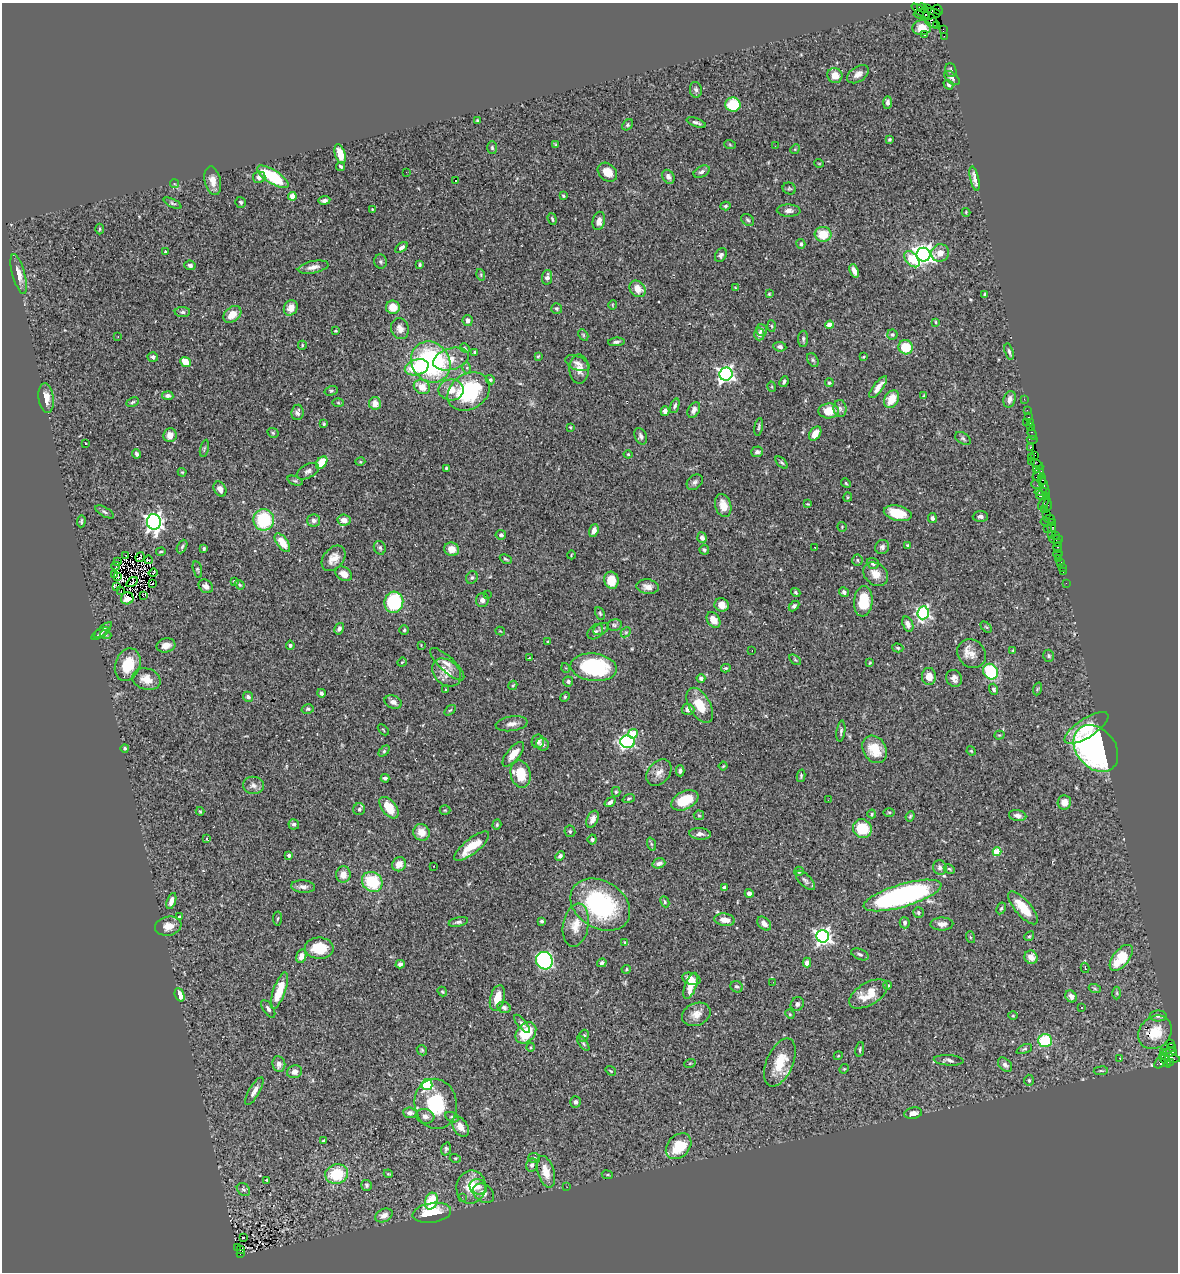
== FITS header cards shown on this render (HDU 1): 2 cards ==
NAXIS1  =                 1176
NAXIS2  =                 1270

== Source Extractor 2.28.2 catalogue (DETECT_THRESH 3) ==
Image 1176 x 1270 px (HDU 1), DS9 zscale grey, 1 PNG px = 1 image px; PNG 1180 x 1274 px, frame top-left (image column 1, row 1270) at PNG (2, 3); each listed source drawn as its Kron ellipse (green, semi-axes under 4 px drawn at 4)
Background 1.35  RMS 0.053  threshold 0.159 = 3 sigma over >= 5 px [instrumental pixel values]
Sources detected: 496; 3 with non-positive FLUX_AUTO (blend fragments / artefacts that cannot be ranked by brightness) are neither listed nor drawn; the other 493 listed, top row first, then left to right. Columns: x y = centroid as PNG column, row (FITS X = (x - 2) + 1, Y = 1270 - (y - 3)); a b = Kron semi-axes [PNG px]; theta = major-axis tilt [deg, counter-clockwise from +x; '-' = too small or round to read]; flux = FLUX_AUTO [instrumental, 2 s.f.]
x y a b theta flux
923 8 6 4 -18 95
927 8 4 2 - 46
938 10 5 3 - 21
920 11 10 3 -37 140
927 14 13 5 2 470
930 20 9 5 -49 410
937 25 2 2 - 17
922 28 9 7 5 27
943 29 3 2 - 19
924 34 3 2 - 6.3
944 36 2 2 - 12
951 70 7 5 -70 8.3
858 74 12 7 33 23
835 75 8 7 - 42
952 78 9 5 -39 9.8
948 85 5 3 - 5.7
696 90 8 6 -78 9.4
887 102 6 4 88 11
733 105 7 7 - 110
477 121 4 4 - 4.6
696 122 10 3 -20 9.1
627 125 6 4 41 6
889 140 4 3 - 6.3
556 145 4 4 - 4.2
730 145 6 3 -20 3.5
775 146 2 2 - 12
492 148 6 5 - 6.1
795 149 5 4 - 3.8
340 154 10 5 -73 53
819 163 5 3 - 2.6
341 166 4 3 - 5.6
406 172 2 2 - 1.6
607 172 11 8 -41 45
702 172 8 5 27 12
259 177 6 6 - 15
273 177 18 6 -32 200
668 177 7 5 -58 13
974 179 13 3 -78 16
455 180 3 3 - 15
213 181 14 8 -77 32
174 184 5 3 - 3.3
789 189 7 5 -22 6.5
292 196 4 4 - 47
563 196 3 3 - 4.7
324 200 6 3 8 9.5
241 202 5 5 - 6.8
173 203 9 4 -26 6.1
726 206 5 4 - 6.2
372 209 3 2 - 2.3
789 211 12 6 -2 16
966 212 4 4 - 3.4
552 219 6 3 -71 4.7
748 220 7 5 -35 6.9
599 221 9 6 78 24
100 229 5 3 - 4
823 234 8 7 - 72
801 244 5 4 - 8
401 248 7 4 38 12
165 252 3 3 - 3.5
940 253 9 8 - 30
721 255 7 5 58 9.1
923 255 7 7 - 2100
912 259 9 6 -49 93
381 262 7 6 - 7.3
190 265 5 5 - 8.5
420 265 4 3 - 5.2
313 267 15 6 11 25
854 271 7 4 -69 20
19 274 20 6 -75 31
481 275 6 3 -73 4.1
547 277 7 5 81 12
736 288 4 2 - 3.4
638 289 9 7 -47 40
769 294 3 3 - 3.8
985 294 3 3 - 5.5
612 305 5 3 - 2.9
393 307 7 6 - 55
291 308 8 6 60 28
557 309 5 5 - 6.1
182 312 7 5 0 8.4
232 314 10 7 40 40
468 320 5 5 - 13
936 322 4 3 - 4.1
829 325 4 4 - 55
772 326 5 3 - 4.3
400 329 11 8 -71 22
761 330 6 5 - 12
335 331 4 3 - 3.5
759 334 6 5 - 18
892 334 5 5 - 6.2
583 335 6 4 -61 5
118 337 3 2 - 4.3
803 339 8 5 90 7.5
616 342 8 4 5 9
302 345 4 4 - 3.7
780 347 6 5 - 9.7
906 347 7 7 - 96
465 348 5 4 - 4.3
475 352 3 3 - 7
1009 352 8 3 -74 7
538 356 4 3 - 4.6
153 357 5 5 - 9.7
864 357 3 2 - 3.5
451 359 18 10 16 54
813 360 7 5 -60 7.3
185 362 5 4 - 53
431 362 21 18 -53 560
577 363 13 7 -24 16
417 367 12 7 16 140
467 368 5 3 - 4.2
579 369 15 9 -89 32
726 374 7 6 - 1200
490 380 5 4 - 4.3
784 382 5 4 - 8.4
829 383 4 4 - 6
422 387 8 7 - 49
772 387 5 3 - 3.7
878 387 13 5 52 25
451 390 12 10 -1 45
331 391 7 4 18 5.2
469 392 22 17 32 300
168 396 6 4 -5 12
924 396 3 2 - 3.7
46 398 15 7 -83 40
892 399 9 7 58 58
1010 399 8 6 73 17
1024 399 2 2 - 8.9
133 402 6 4 27 5.7
338 403 5 4 - 3.7
375 403 6 6 - 31
675 406 8 4 71 8
840 408 8 6 -85 13
694 410 8 5 61 16
1027 410 2 2 - 14
665 411 5 4 - 13
829 411 10 7 1 63
297 412 8 6 84 12
1028 417 3 2 - 47
1026 422 3 2 - 17
1030 422 3 2 - 67
324 424 3 3 - 4.1
570 427 3 2 - 2.8
759 427 9 3 79 5.8
1031 427 3 3 - 59
273 433 6 4 -28 5.4
815 434 8 5 55 36
1032 434 6 3 -70 87
170 435 7 6 - 25
641 436 9 6 -67 13
963 438 8 5 -32 7.1
1032 439 6 2 0 58
86 443 3 2 - 3.4
1031 447 3 3 - 110
204 448 8 3 77 5
757 452 6 5 - 9.7
137 454 4 3 - 7.2
628 454 4 4 - 3.7
1035 455 2 2 - 22
1032 457 2 2 - 37
1031 461 3 2 - 3.1
360 462 5 3 - 3.4
322 463 7 5 52 74
782 463 7 3 -44 5.7
1037 464 6 3 -30 58
446 468 3 3 - 4.7
1036 470 4 3 - 170
308 471 12 7 27 13
182 472 4 4 - 3.6
1038 473 8 4 63 190
1037 477 5 4 - 150
1042 479 6 3 -86 160
295 481 8 4 -22 6
695 482 9 6 40 12
846 483 5 4 - 4.6
1037 485 6 4 -25 60
1044 487 12 4 -71 200
220 489 8 6 -60 18
1041 491 6 3 11 300
1042 496 6 4 -7 110
848 497 4 4 - 3.8
1044 502 8 3 57 140
808 504 4 2 - 3.4
723 505 12 8 -75 40
1048 505 6 3 88 130
1045 510 2 2 - 22
105 512 10 4 -30 8.1
898 513 14 7 -13 84
1047 514 2 2 - 9
980 517 7 5 2 9.3
932 518 5 4 - 9.6
1049 519 5 2 - 49
264 520 11 10 - 200
344 520 6 5 - 33
81 521 6 3 86 5.3
314 521 6 6 - 12
154 522 8 7 - 1500
1045 522 5 2 - 29
1052 522 3 2 - 30
842 527 5 5 - 3.6
1052 527 4 2 - 120
1047 528 3 2 - 45
594 531 7 4 71 20
1052 534 3 2 - 46
501 535 5 4 - 7.4
1055 536 4 3 - 50
702 538 5 4 - 17
1056 539 6 3 1 29
282 543 11 5 -54 56
1057 543 2 2 - 37
182 546 7 4 63 7
908 546 3 3 - 5
882 547 7 7 - 11
204 548 3 3 - 4.2
380 548 7 5 -66 7
815 548 3 2 - 5.9
1058 548 5 3 - 61
452 549 7 6 - 39
704 550 5 5 - 6.2
161 552 4 2 - 3.5
1058 554 4 2 - 19
125 555 3 2 - 110
571 555 4 2 - 2.6
140 557 5 2 - 3
334 558 14 10 50 35
1058 558 2 2 - 13
506 559 6 3 -25 5
148 560 4 2 - 6.1
857 560 5 5 - 5.5
118 561 3 2 - 7.8
873 563 6 5 - 10
1061 563 3 3 - 79
116 566 4 3 - 14
1062 567 2 2 - 13
197 569 8 4 -75 5.3
1063 572 2 2 - 24
153 573 4 2 - 4
344 574 9 6 -32 30
876 574 14 10 -40 40
115 575 2 2 - 2.2
118 577 3 2 - 2.3
472 577 6 5 - 7.1
611 580 9 7 -76 64
234 581 3 3 - 4.8
132 582 6 2 35 1
1066 583 2 2 - 7.9
152 584 3 2 - 8.1
240 585 5 4 - 4.2
117 586 3 2 - 4.9
206 586 8 6 -40 17
648 587 11 7 -7 24
121 590 3 2 - 39
796 592 5 4 - 5.3
844 592 5 4 - 9.2
487 594 2 2 - 3.6
143 596 3 2 - 320
127 598 6 6 - 6.9
482 600 7 6 - 14
863 601 15 9 84 110
394 602 10 9 - 250
722 605 7 6 - 26
794 606 6 4 45 7.8
600 613 7 4 -64 5.3
923 613 6 6 - 540
713 620 8 6 -56 40
908 624 8 5 -70 18
614 625 7 5 13 7.8
986 627 7 4 -43 4.7
339 629 6 4 59 12
601 629 8 5 28 9.5
103 630 11 4 40 10
404 630 5 5 - 5.1
500 631 5 3 - 2.6
595 632 9 6 41 11
626 632 6 4 44 6
100 634 10 4 32 7.3
106 635 5 3 - 3.6
548 642 3 3 - 3.3
166 645 9 7 14 26
290 645 5 4 - 5.5
421 645 2 2 - 1.9
898 648 6 4 -17 4.7
1013 650 4 2 - 3.5
752 651 2 2 - 2.2
972 654 15 13 -46 37
1049 656 6 5 - 6.3
529 658 3 2 - 2.5
795 660 6 3 -37 4.2
402 662 5 4 - 4.2
870 663 3 2 - 3.2
447 664 22 7 -43 29
128 665 17 12 70 99
594 667 23 14 -7 320
566 668 5 3 - 2.9
726 668 5 3 - 4.4
447 672 16 12 -42 49
991 672 8 7 - 210
929 676 8 7 - 34
701 678 4 3 - 12
954 678 9 7 -59 18
146 679 14 10 -16 44
568 681 5 5 - 7.4
513 685 5 3 - 3.8
994 689 5 4 - 7.2
1037 689 6 4 71 5.5
446 690 3 2 - 3.2
321 693 4 3 - 8.4
248 697 5 4 - 9.8
565 697 5 4 - 4.4
393 702 9 6 -20 17
700 705 19 10 -60 77
308 709 6 4 14 5.5
688 709 6 5 - 23
450 710 6 3 36 4.4
512 724 16 7 8 22
1086 728 25 9 33 94
383 730 6 2 -46 2.9
841 731 10 4 83 7.8
633 734 5 4 - 75
999 735 5 4 - 4.7
538 741 7 6 - 15
628 742 7 6 - 530
542 744 6 6 - 11
125 748 4 4 - 4.7
1096 748 26 19 -50 1100
875 749 14 11 -58 82
384 751 6 4 46 5.2
971 751 5 4 - 4.2
513 754 15 6 51 44
723 766 4 3 - 3
680 771 5 3 - 7.7
659 772 15 10 49 30
521 774 14 10 -77 83
801 776 6 3 77 5.4
385 778 4 3 - 8.1
253 785 10 8 -8 17
616 792 5 4 - 5.6
629 799 6 4 20 4.8
685 800 14 9 25 110
828 800 3 2 - 3.2
610 802 6 4 36 11
1064 802 7 6 - 33
389 808 12 7 -52 76
359 809 6 6 - 6.6
445 810 5 5 - 4.9
200 811 4 4 - 3.7
889 812 6 4 0 4.1
872 814 4 3 - 4.7
699 815 5 4 - 4.6
910 816 5 4 - 5
1018 816 9 5 -11 17
593 819 9 5 66 22
294 824 5 5 - 8.9
497 825 5 4 - 5.1
862 829 10 9 - 98
570 831 6 5 - 5.8
421 832 8 8 - 41
700 834 11 6 -5 15
207 839 4 2 - 2.7
592 839 5 4 - 6.1
651 844 7 4 -71 5.8
472 846 21 7 38 89
997 852 4 4 - 110
289 855 3 3 - 9.8
560 856 5 4 - 7.9
659 863 6 5 - 13
399 864 7 6 - 32
434 866 2 2 - 4.4
940 867 7 6 - 15
949 869 6 4 -27 4.3
799 871 5 4 - 11
343 875 8 7 - 35
805 880 12 6 -46 11
372 882 11 9 -39 160
303 887 12 6 -5 15
724 887 4 3 - 14
749 893 4 4 - 18
902 895 40 11 16 830
171 901 8 4 71 19
665 902 6 4 -65 5.1
600 905 32 23 -32 430
1001 908 6 4 61 6.1
1023 908 20 8 -49 79
918 912 5 5 - 6.7
179 917 4 3 - 5.9
278 918 7 4 81 5.5
725 920 10 6 -8 30
542 921 3 3 - 5.6
458 922 10 4 12 8.8
905 923 6 5 - 10
764 924 8 5 -47 19
942 924 11 6 1 22
576 925 22 12 79 57
168 926 13 9 11 35
823 936 6 6 - 1300
1029 936 5 4 - 4.3
970 937 6 4 -71 5.1
624 942 4 3 - 2.7
319 948 14 10 -1 97
860 954 9 5 -23 9.1
301 956 7 5 77 22
1031 957 7 6 - 32
1121 958 15 8 51 130
544 961 9 8 - 550
602 963 5 4 - 8.8
807 963 5 4 - 23
400 964 4 4 - 9.4
1085 968 5 4 - 3.4
626 969 5 4 - 4.7
691 979 9 5 -17 24
773 982 2 2 - 3.9
888 985 4 3 - 4.6
691 986 14 5 69 49
737 987 6 5 - 6.9
1095 989 6 4 -19 4.9
279 991 19 6 70 90
442 992 5 4 - 3.8
1117 993 6 4 -89 5
868 994 21 11 30 64
180 995 7 4 -69 41
1071 996 6 5 - 15
497 998 13 7 75 47
797 1004 7 6 - 10
504 1007 7 5 -24 9.9
1082 1007 2 2 - 2.5
268 1009 10 5 -56 10
696 1014 15 11 23 32
790 1014 5 4 - 4.2
1013 1016 5 3 - 3.2
1158 1016 8 5 0 8.6
522 1024 11 4 -50 9
1155 1032 18 15 46 79
526 1033 12 8 47 110
584 1036 6 4 65 5
1045 1041 7 6 - 170
1171 1043 3 3 - 460
583 1044 8 4 -55 6.4
531 1047 4 3 - 3.1
1172 1047 4 3 - 26
860 1049 7 4 78 5.9
1024 1049 8 4 24 5.9
422 1050 6 4 -47 5.1
1169 1052 7 3 6 85
1164 1053 3 3 - 42
838 1056 4 3 - 3.2
1120 1058 3 3 - 4.2
1170 1058 10 4 -12 270
949 1060 15 5 -4 13
1165 1060 8 3 -61 380
780 1062 25 13 67 99
1160 1062 7 4 52 150
1171 1062 3 2 - 29
690 1063 6 3 19 3.6
279 1064 8 6 -81 19
1005 1065 8 5 -45 13
844 1069 5 4 - 3.3
611 1071 6 3 -35 3.3
1101 1071 7 3 7 4.9
295 1072 7 6 - 22
1029 1080 5 4 - 5.2
427 1085 5 5 - 390
254 1091 15 5 60 19
575 1102 5 5 - 7.6
436 1104 25 21 -81 170
410 1113 7 5 -5 11
913 1113 9 5 9 19
425 1116 9 7 -17 16
452 1117 7 4 -29 6.8
460 1127 11 7 -56 28
323 1141 4 3 - 4.4
679 1146 14 11 46 120
446 1149 7 4 74 7.8
455 1158 5 3 - 3.5
534 1158 6 5 - 7.4
532 1165 7 5 79 16
546 1172 16 8 -73 50
337 1174 11 9 12 140
388 1174 4 4 - 3.8
607 1175 5 3 - 3.7
267 1180 3 3 - 3.5
367 1185 5 5 - 6.6
471 1187 17 14 79 89
478 1187 9 7 -23 25
567 1187 3 2 - 2.8
243 1189 7 5 -42 7.3
484 1193 11 8 -37 21
462 1197 3 2 - 4.8
431 1201 8 6 73 110
432 1213 19 10 9 110
384 1215 9 6 24 21
243 1238 3 2 - 5.8
237 1248 2 2 - 22
241 1250 3 3 - 83
240 1254 3 3 - 27
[3 non-positive-flux detections neither listed nor drawn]